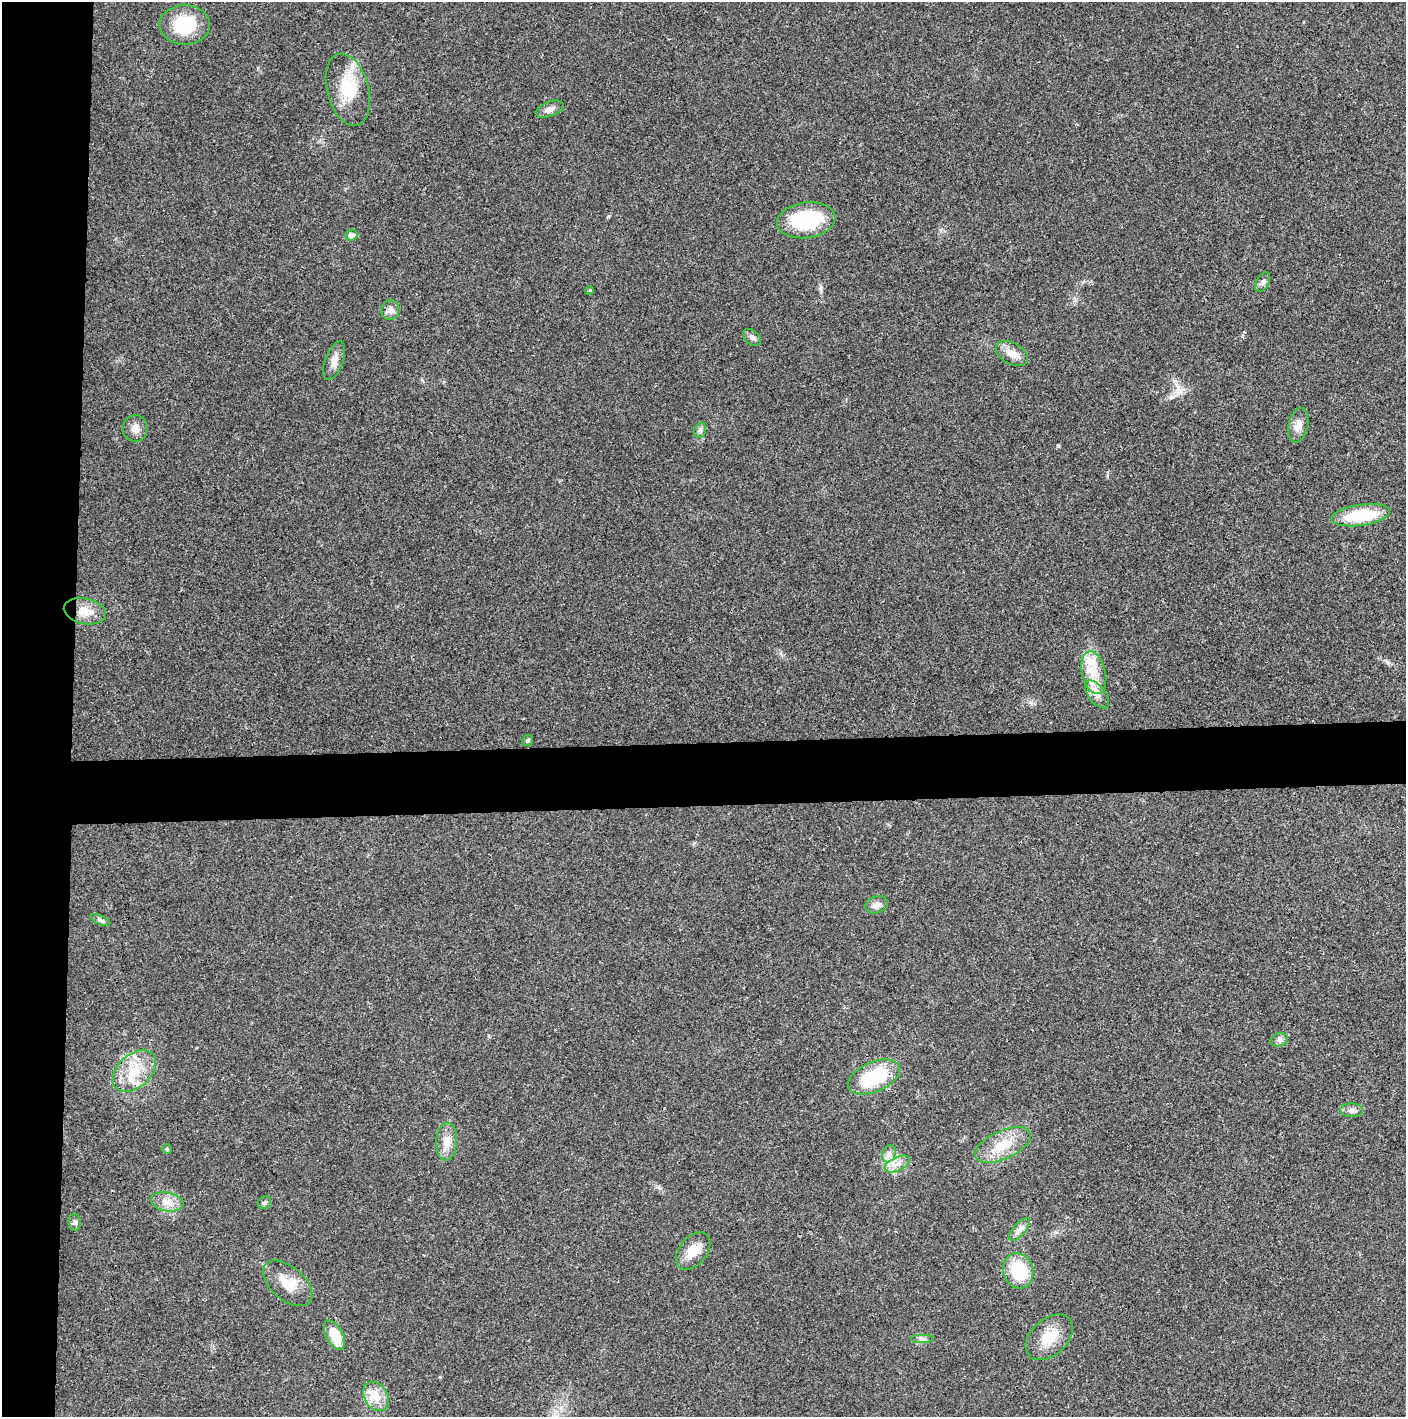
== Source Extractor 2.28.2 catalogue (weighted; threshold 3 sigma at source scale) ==
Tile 4 of 3 x 3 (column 1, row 2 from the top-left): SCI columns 4-1407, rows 1416-2830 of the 4218 x 4244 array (HDU 1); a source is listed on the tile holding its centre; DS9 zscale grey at full resolution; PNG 1408 x 1419 px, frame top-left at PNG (2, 2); each listed source drawn as its Kron ellipse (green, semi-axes under 4 px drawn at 4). Shown black and unused: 9% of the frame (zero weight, under 3 of 4 exposures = <1% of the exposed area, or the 3 px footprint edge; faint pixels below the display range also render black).
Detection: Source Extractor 2.28.2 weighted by HDU 2 'WHT'; one run over the whole footprint, this tile lists its part. Background 0.0196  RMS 0.0051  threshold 0.0229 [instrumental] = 3 sigma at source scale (4.5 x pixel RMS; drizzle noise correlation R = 1.50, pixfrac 1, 0.05/0.05 arcsec/px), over >= 5 px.
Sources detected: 44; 3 inside a brighter listed object's ellipse — not listed separately; the other 41 listed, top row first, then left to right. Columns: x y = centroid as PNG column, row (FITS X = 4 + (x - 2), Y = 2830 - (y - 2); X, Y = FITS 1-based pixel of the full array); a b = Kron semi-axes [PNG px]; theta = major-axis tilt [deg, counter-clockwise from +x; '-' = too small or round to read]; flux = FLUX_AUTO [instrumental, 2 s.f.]
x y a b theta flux
185 25 25 19 0 24
348 90 37 20 -75 21
550 109 15 7 20 2.7
806 220 29 18 8 34
351 235 6 5 - 2.9
1263 282 11 6 62 1.8
590 290 4 3 - 0.46
390 310 10 9 - 3.1
752 337 10 6 -39 1.9
1012 354 17 10 -29 5.4
334 361 20 9 69 4.2
1298 425 18 9 78 4.2
135 428 13 12 - 3.6
700 430 8 6 69 1.4
1361 515 29 10 8 26
85 611 21 12 -12 7.7
1094 673 22 11 -76 10
1097 694 16 8 -53 4.5
528 740 6 5 - 0.95
877 905 11 8 20 2.8
100 920 10 4 -26 1.3
1279 1040 9 6 15 1.6
134 1071 25 16 42 15
874 1077 27 15 23 33
1352 1110 11 7 -3 2.2
447 1142 19 10 87 6.2
1003 1145 30 14 25 14
167 1149 4 4 - 0.76
889 1154 9 6 70 2.2
897 1164 13 6 26 3.6
167 1202 16 9 -12 5.1
264 1203 7 6 - 1.1
75 1222 8 6 -86 1.3
1019 1229 14 6 50 2.7
693 1251 21 13 51 8
1018 1271 18 15 -72 24
288 1283 29 16 -41 11
335 1335 16 8 -62 13
1049 1337 27 18 43 12
922 1339 12 3 0 1.4
376 1396 16 11 -58 6.6
Unlisted compact peaks at least as high as the median listed source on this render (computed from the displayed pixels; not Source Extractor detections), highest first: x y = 608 216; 1171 397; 1058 446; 1178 393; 1031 702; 1387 662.